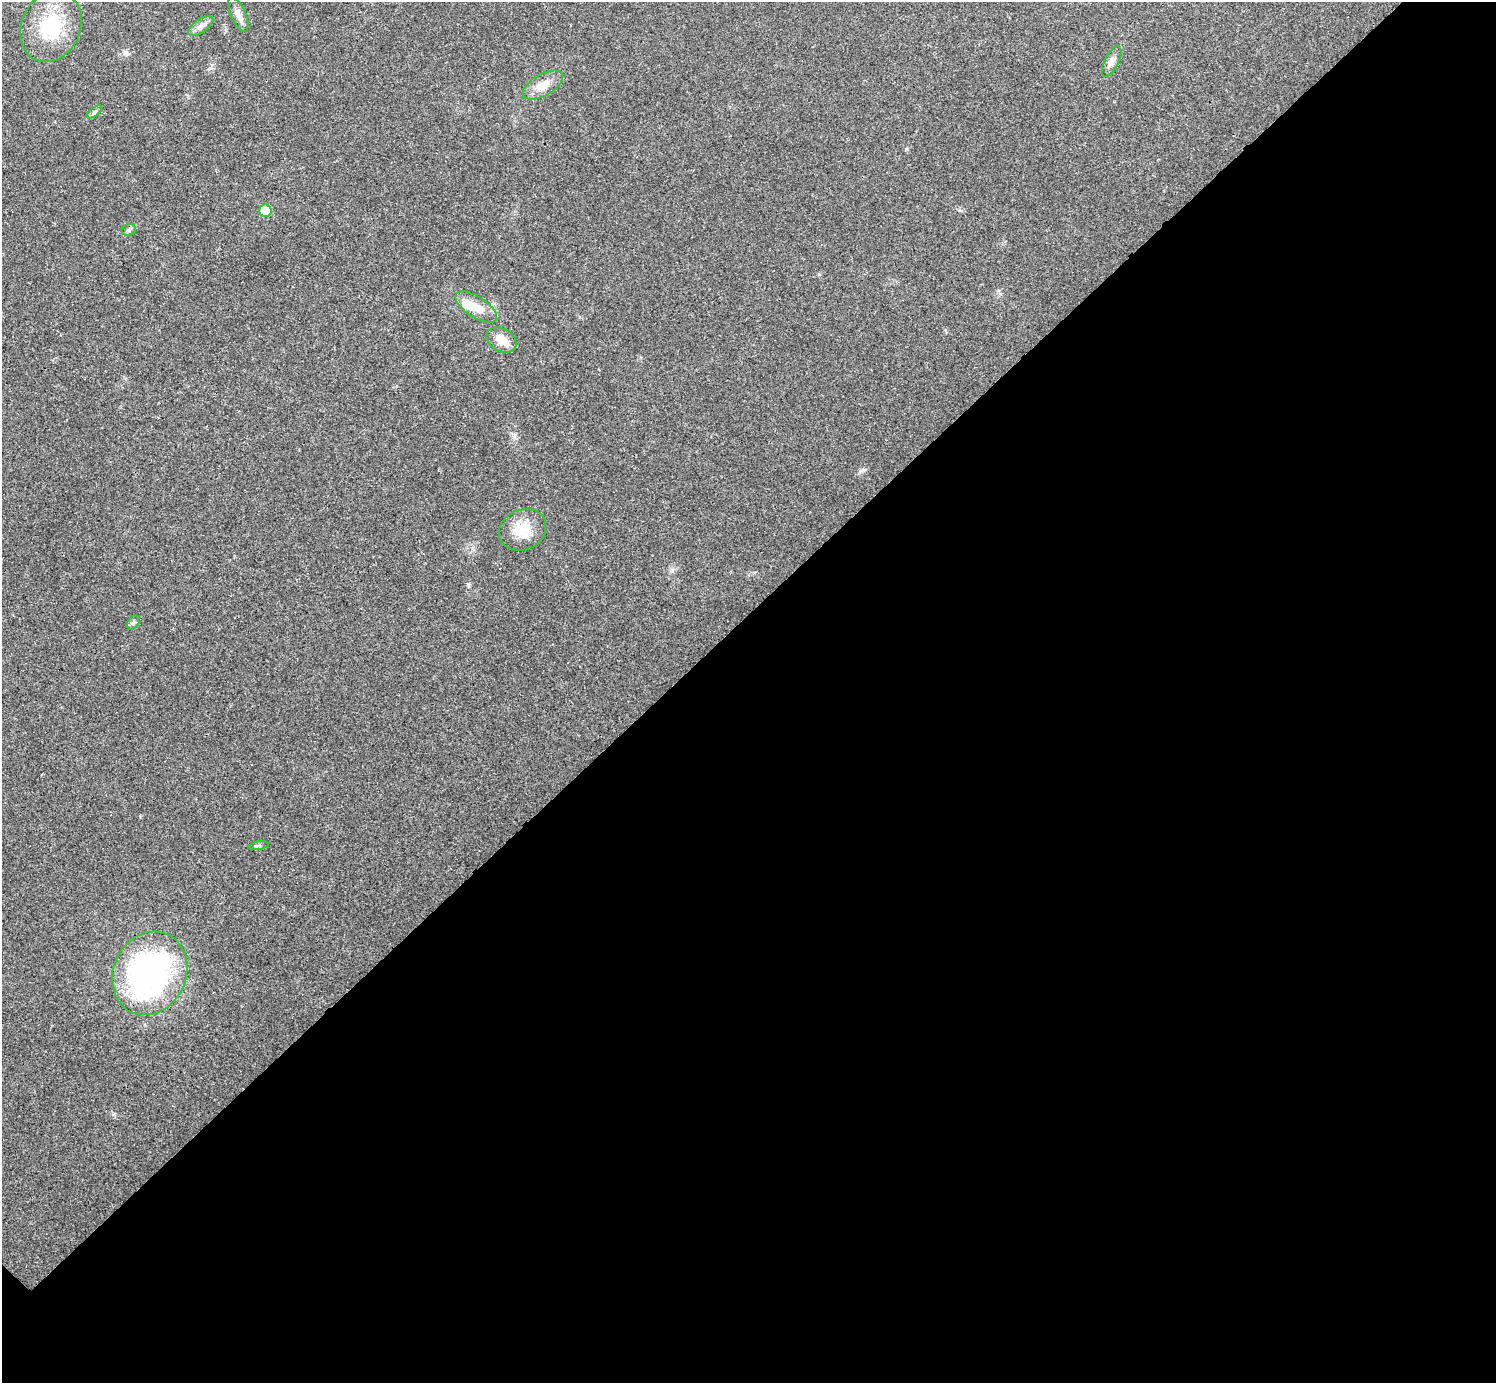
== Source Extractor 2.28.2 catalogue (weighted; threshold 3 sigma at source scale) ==
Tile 12 of 4 x 4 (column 4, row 3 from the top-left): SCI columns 4485-5978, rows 1541-2921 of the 5985 x 5985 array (HDU 1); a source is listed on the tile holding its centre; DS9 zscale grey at full resolution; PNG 1498 x 1385 px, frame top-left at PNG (2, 2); each listed source drawn as its Kron ellipse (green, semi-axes under 4 px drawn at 4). Shown black and unused: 55% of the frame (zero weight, under 3 of 4 exposures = <1% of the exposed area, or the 3 px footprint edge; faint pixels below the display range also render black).
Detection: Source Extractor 2.28.2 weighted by HDU 2 'WHT'; one run over the whole footprint, this tile lists its part. Background 0.0219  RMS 0.0054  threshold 0.0245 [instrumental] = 3 sigma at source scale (4.5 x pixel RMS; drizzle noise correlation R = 1.50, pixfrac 1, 0.05/0.05 arcsec/px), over >= 5 px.
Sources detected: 15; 1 inside a brighter object's white glare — neither listed nor drawn; the other 14 listed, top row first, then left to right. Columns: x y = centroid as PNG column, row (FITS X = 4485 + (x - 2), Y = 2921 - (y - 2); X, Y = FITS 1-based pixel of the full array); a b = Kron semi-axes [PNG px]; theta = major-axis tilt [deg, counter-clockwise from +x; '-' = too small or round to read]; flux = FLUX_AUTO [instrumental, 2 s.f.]
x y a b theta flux
238 15 18 7 -66 4
201 26 14 6 34 2.8
51 27 36 29 65 32
1112 61 17 7 64 3.1
543 85 22 10 30 7.9
94 112 9 4 36 1.2
265 211 6 6 - 13
129 230 7 5 21 1.1
476 307 24 10 -33 9.4
501 340 16 11 -31 6.8
522 530 24 20 25 13
133 622 8 5 49 1.3
258 846 10 3 9 1.1
150 973 43 36 65 130
Unlisted compact peaks at least as high as the median listed source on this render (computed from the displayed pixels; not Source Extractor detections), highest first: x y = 906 149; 863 470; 468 584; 672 570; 819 274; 210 68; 514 437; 126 53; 959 210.